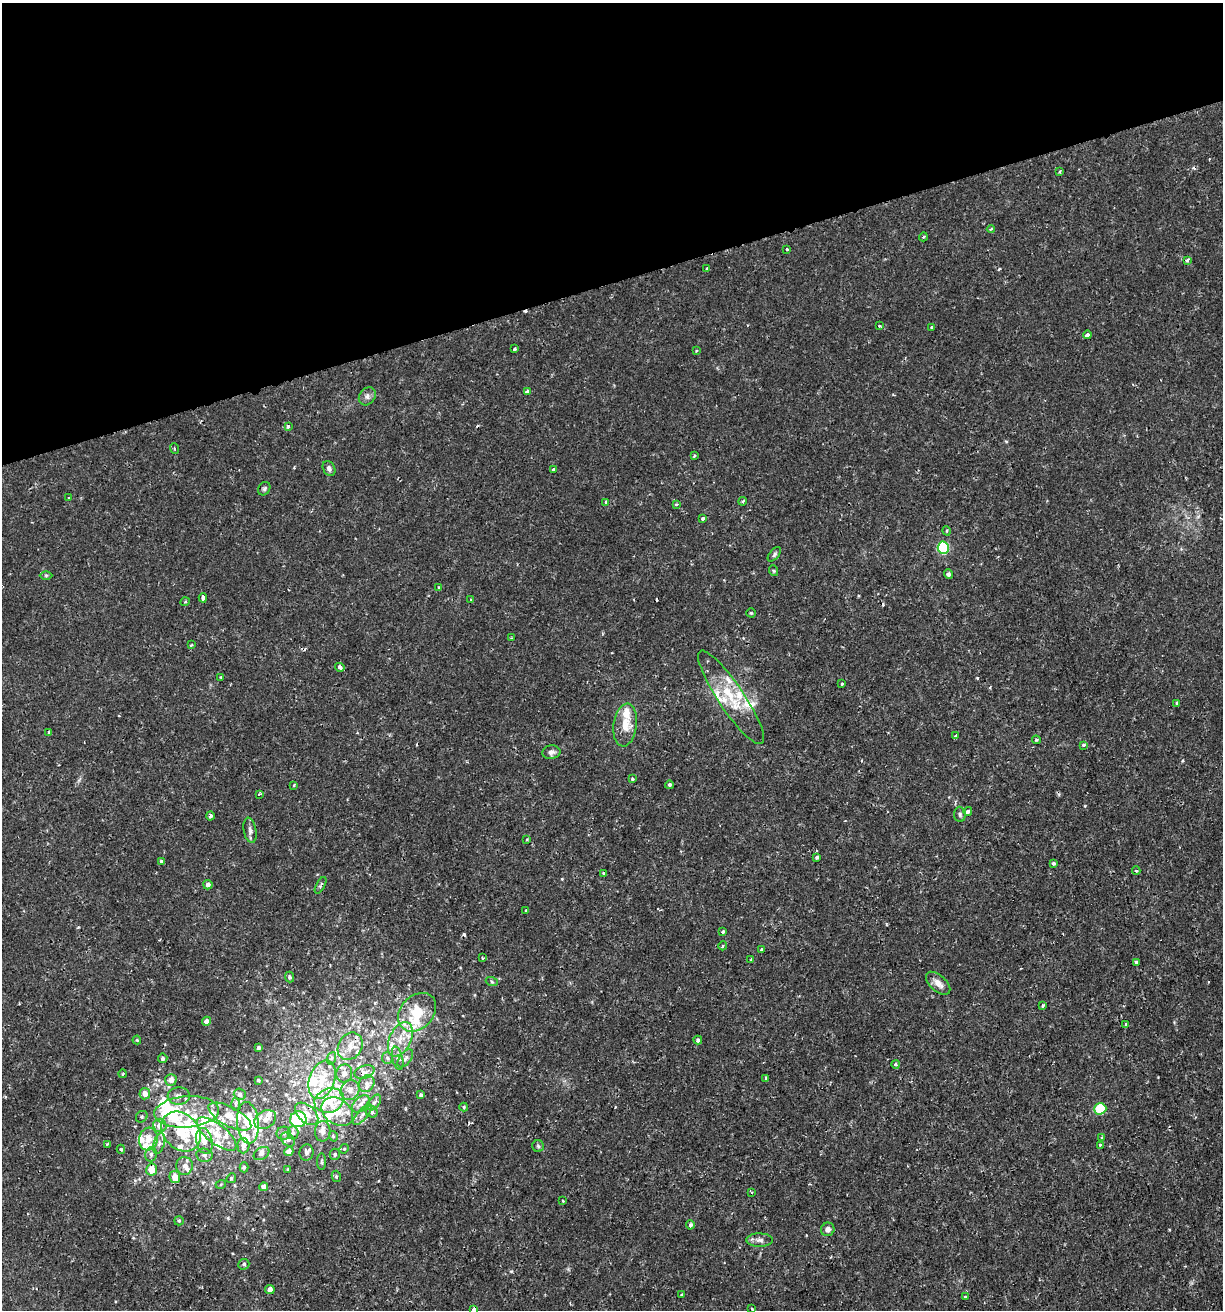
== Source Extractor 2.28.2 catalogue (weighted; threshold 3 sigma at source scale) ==
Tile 3 of 4 x 4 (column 3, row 1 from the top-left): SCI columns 2497-3717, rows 3929-5236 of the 5044 x 5237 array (HDU 1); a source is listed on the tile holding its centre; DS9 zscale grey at full resolution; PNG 1225 x 1312 px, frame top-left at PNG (2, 3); each listed source drawn as its Kron ellipse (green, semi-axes under 4 px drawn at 4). Shown black and unused: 21% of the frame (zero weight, under 2 of 3 exposures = <1% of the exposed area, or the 3 px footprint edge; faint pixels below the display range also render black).
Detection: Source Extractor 2.28.2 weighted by HDU 2 'WHT'; one run over the whole footprint, this tile lists its part. Background 0.01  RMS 0.0013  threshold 0.0059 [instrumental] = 3 sigma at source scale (4.5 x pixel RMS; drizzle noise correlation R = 1.50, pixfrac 1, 0.0396/0.0396 arcsec/px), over >= 5 px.
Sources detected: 218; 3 inside a brighter object's white glare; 7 cosmic-ray / hot-pixel residue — neither listed nor drawn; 44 inside a brighter listed object's ellipse — not listed separately; the other 164 listed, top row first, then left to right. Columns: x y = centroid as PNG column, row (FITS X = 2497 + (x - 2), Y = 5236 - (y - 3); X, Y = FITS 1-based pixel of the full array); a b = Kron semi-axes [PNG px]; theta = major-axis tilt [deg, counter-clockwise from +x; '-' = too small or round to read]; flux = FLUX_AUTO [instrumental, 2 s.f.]
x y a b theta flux
1060 171 4 3 - 0.17
991 229 4 2 - 0.13
923 237 4 3 - 0.12
787 249 3 3 - 0.2
1187 260 4 3 - 0.35
707 269 3 3 - 0.22
879 326 4 3 - 0.14
932 328 4 3 - 0.25
1087 335 4 3 - 1.7
514 349 3 3 - 0.3
696 351 4 3 - 0.11
527 391 4 4 - 0.5
367 396 9 7 51 0.51
288 426 3 3 - 0.51
174 448 5 3 - 0.14
694 456 4 3 - 0.13
329 468 8 6 -61 0.45
554 469 3 3 - 0.21
264 489 7 5 58 0.25
69 498 3 2 - 0.14
743 501 4 3 - 0.13
606 502 4 3 - 0.17
676 504 3 3 - 0.28
703 518 4 3 - 0.31
947 531 5 3 - 0.13
943 548 6 5 - 12
774 554 9 4 50 0.28
774 571 5 3 - 0.14
948 574 5 4 - 0.33
46 575 6 4 0 0.2
439 587 3 3 - 0.12
203 598 4 3 - 1.3
471 600 3 3 - 0.17
185 602 5 3 - 0.13
751 613 4 4 - 0.15
512 638 3 2 - 0.12
191 645 4 3 - 0.12
340 667 5 3 - 0.69
221 677 3 3 - 0.15
842 684 3 3 - 0.2
731 697 55 13 -56 5.1
1177 703 4 3 - 0.37
625 725 21 11 82 2.1
49 732 4 3 - 0.64
956 736 4 3 - 0.52
1036 740 4 4 - 0.15
1083 745 3 3 - 0.44
551 752 9 7 7 0.5
632 779 3 3 - 0.21
294 785 3 3 - 0.18
669 785 4 4 - 0.26
259 794 3 3 - 0.32
968 811 4 4 - 0.58
960 814 8 5 -87 0.29
210 816 4 3 - 0.35
250 830 13 6 -79 0.46
527 839 4 4 - 0.16
817 857 4 3 - 0.43
161 861 3 3 - 0.38
1053 864 3 3 - 0.49
1136 871 4 4 - 0.17
604 873 3 3 - 0.2
208 885 5 4 - 0.49
321 885 9 4 61 0.25
526 911 3 3 - 0.22
723 931 4 3 - 0.26
723 946 4 4 - 0.22
761 950 4 3 - 0.19
482 958 4 3 - 0.18
751 960 3 2 - 0.12
1136 962 3 3 - 0.43
290 977 5 4 - 0.29
492 982 6 4 -19 0.19
938 983 15 8 -42 0.98
1043 1005 4 3 - 0.35
417 1012 21 16 47 4.2
206 1021 4 4 - 0.78
1125 1024 3 3 - 0.56
400 1039 18 10 65 2.3
137 1040 4 4 - 0.13
698 1040 4 4 - 0.42
350 1046 14 11 58 1.5
258 1048 3 3 - 0.26
163 1058 5 4 - 0.33
332 1058 6 4 70 0.22
387 1058 6 5 - 0.27
398 1058 12 5 -77 0.55
405 1058 10 6 53 0.52
896 1064 4 4 - 0.22
365 1072 10 6 17 0.63
344 1073 9 8 - 0.78
122 1074 4 2 - 0.12
766 1078 4 3 - 0.4
171 1080 6 5 - 0.95
258 1080 4 3 - 0.19
322 1080 20 12 71 3
367 1084 9 7 53 0.6
350 1090 10 9 - 0.93
145 1094 5 5 - 0.87
240 1094 6 5 - 0.47
421 1095 4 4 - 0.28
179 1096 11 9 2 0.8
329 1100 15 12 20 3.5
374 1102 9 5 52 0.45
235 1104 6 4 -90 0.23
361 1104 10 6 43 0.67
464 1107 4 4 - 0.13
1100 1109 6 5 - 7.1
187 1112 32 15 4 4.4
337 1112 17 12 -35 2.4
372 1112 6 5 - 0.33
307 1114 13 8 -42 1.4
362 1114 13 5 50 0.53
142 1117 6 5 - 0.25
230 1117 23 9 -27 2.2
265 1119 11 8 29 0.95
298 1119 8 8 - 14
248 1123 21 11 -85 3.2
160 1125 7 6 - 1.2
181 1131 22 17 -47 5.6
323 1131 10 8 89 0.9
284 1133 7 6 - 0.38
293 1133 6 5 - 0.31
217 1134 24 9 -38 2.2
333 1136 5 3 - 0.13
1102 1137 3 2 - 0.17
148 1139 11 9 82 1.5
288 1139 8 5 -47 0.37
204 1141 13 8 -77 1.5
159 1143 11 5 74 0.59
107 1144 4 3 - 0.14
1100 1145 3 3 - 0.35
243 1146 8 6 -89 0.72
538 1146 6 5 - 0.25
121 1149 4 4 - 0.23
344 1149 5 4 - 0.15
289 1152 4 4 - 0.84
306 1152 8 7 - 0.46
151 1154 7 5 76 0.45
262 1154 8 6 31 0.39
335 1154 6 5 - 0.27
204 1155 8 6 -10 0.41
322 1162 8 4 90 0.22
184 1166 9 8 - 0.71
244 1167 5 4 - 0.23
152 1170 6 5 - 1.9
288 1170 4 3 - 0.19
336 1176 6 4 -77 0.21
175 1177 6 5 - 1.4
231 1178 5 4 - 0.18
221 1184 5 3 - 0.11
264 1187 4 4 - 0.78
751 1192 4 2 - 0.15
563 1201 3 2 - 0.1
179 1221 5 4 - 0.18
690 1225 4 4 - 0.32
828 1229 7 6 - 0.53
760 1240 13 6 0 0.6
244 1264 5 5 - 0.25
270 1289 4 4 - 0.77
681 1295 3 2 - 0.1
965 1297 3 3 - 0.68
474 1309 3 3 - 0.47
752 1309 3 2 - 0.13
Isophote crosses this tile's border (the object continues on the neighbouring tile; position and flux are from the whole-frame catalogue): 1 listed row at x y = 474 1309
Unlisted compact peaks at least as high as the median listed source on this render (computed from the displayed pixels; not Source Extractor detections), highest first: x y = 977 678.